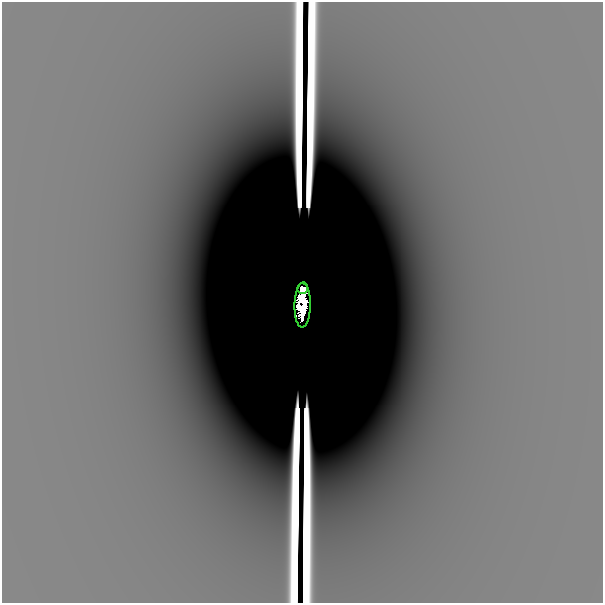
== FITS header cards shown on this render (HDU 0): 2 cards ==
NAXIS1  =                  601
NAXIS2  =                  601

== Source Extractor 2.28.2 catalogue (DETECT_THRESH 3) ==
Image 601 x 601 px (HDU 0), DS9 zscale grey, 1 PNG px = 1 image px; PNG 605 x 605 px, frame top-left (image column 1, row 601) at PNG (2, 2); each listed source drawn as its Kron ellipse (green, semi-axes under 4 px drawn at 4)
Background -1.11e-06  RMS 3.5e-07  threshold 1.05e-06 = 3 sigma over >= 5 px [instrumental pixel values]
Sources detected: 6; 4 with non-positive FLUX_AUTO (blend fragments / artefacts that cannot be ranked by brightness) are neither listed nor drawn; the other 2 listed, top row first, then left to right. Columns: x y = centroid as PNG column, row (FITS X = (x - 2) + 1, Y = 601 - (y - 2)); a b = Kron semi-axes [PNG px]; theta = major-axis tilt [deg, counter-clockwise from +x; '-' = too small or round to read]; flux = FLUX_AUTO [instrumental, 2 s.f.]
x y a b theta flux
303 289 5 5 - 0.067
303 305 22 8 88 0.15
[4 non-positive-flux detections neither listed nor drawn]